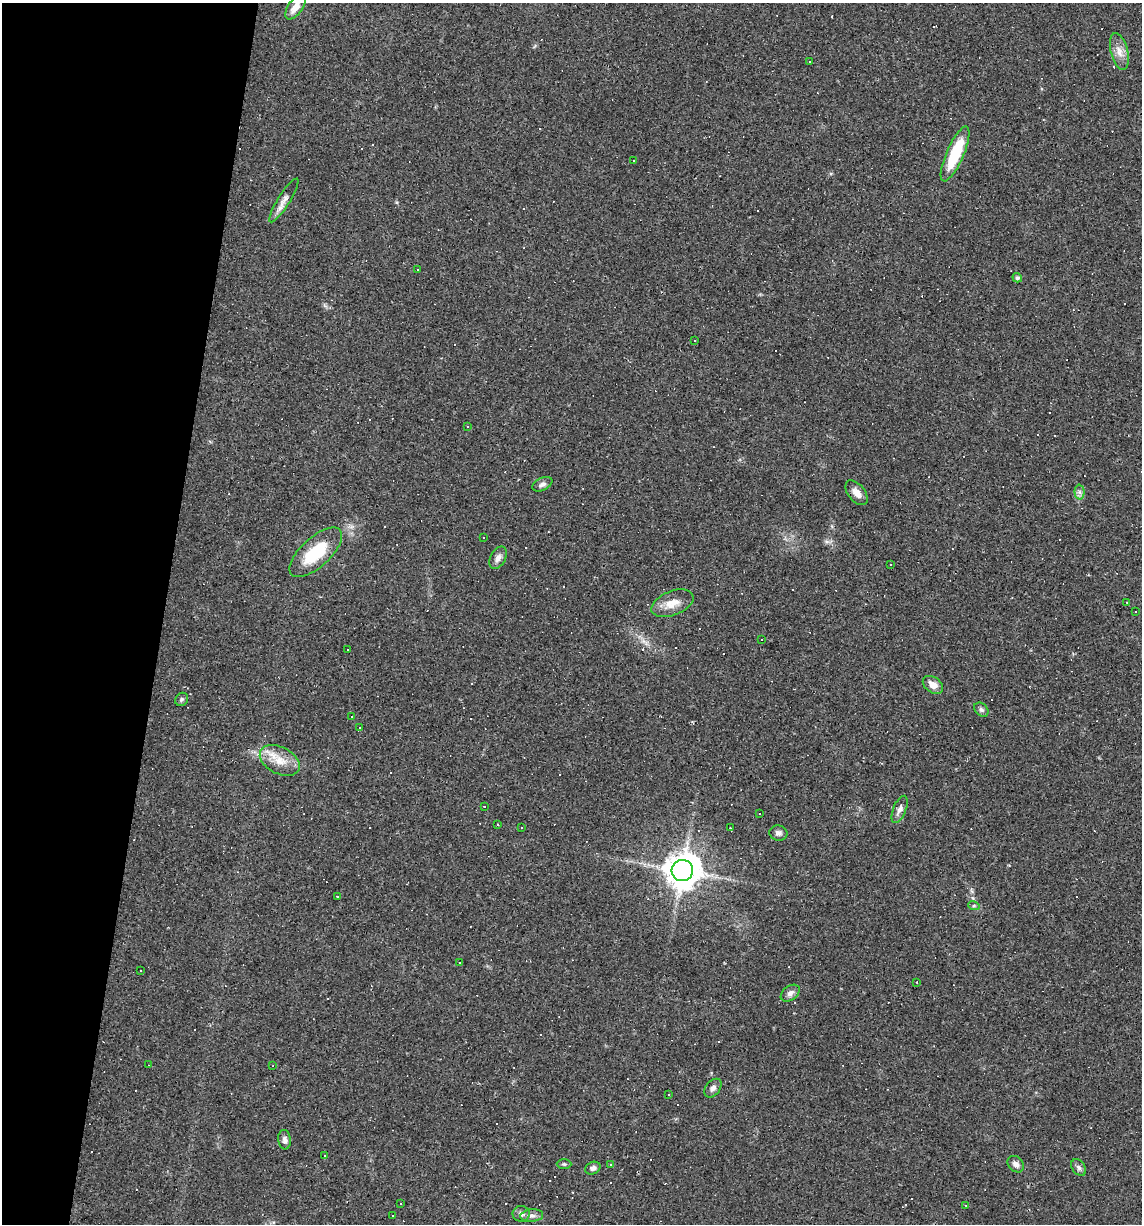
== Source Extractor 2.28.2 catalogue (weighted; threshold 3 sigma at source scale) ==
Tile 9 of 4 x 4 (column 1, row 3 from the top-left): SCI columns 114-1253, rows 1223-2444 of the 4907 x 4887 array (HDU 1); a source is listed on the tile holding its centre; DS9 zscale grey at full resolution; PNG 1144 x 1226 px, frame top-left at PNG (2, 3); each listed source drawn as its Kron ellipse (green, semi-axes under 4 px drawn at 4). Shown black and unused: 14% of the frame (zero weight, under 2 of 3 exposures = <1% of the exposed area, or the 3 px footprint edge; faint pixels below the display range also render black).
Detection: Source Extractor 2.28.2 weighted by HDU 2 'WHT'; one run over the whole footprint, this tile lists its part. Background 0.0627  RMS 0.0068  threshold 0.0305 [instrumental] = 3 sigma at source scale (4.5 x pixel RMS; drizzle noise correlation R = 1.50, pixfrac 1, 0.05/0.05 arcsec/px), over >= 5 px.
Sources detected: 110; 52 cosmic-ray / hot-pixel residue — neither listed nor drawn; the other 58 listed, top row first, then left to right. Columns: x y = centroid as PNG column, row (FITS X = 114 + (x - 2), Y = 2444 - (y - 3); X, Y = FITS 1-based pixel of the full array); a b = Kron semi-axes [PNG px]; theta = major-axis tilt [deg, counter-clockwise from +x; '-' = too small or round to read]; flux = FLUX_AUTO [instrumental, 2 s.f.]
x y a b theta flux
295 7 15 7 55 6.4
1119 51 19 8 -76 6.1
810 61 3 3 - 5.7
955 154 29 8 66 30
634 161 3 3 - 3.7
284 200 25 6 58 4.8
417 270 3 2 - 0.75
1017 278 5 4 - 1.3
695 340 2 2 - 0.6
467 427 3 2 - 0.76
542 484 11 6 26 2.2
1079 492 7 5 -89 1.9
857 493 14 8 -51 5.1
483 538 3 2 - 0.78
316 552 33 14 43 31
498 558 12 7 62 3.4
891 565 3 3 - 4
1127 602 2 2 - 0.52
672 603 22 12 21 9.1
1135 611 3 2 - 0.77
761 640 3 3 - 2.9
348 649 3 2 - 0.99
933 685 11 7 -35 5.3
182 699 7 6 - 1.3
981 710 8 6 -45 1.8
352 717 3 2 - 0.56
359 728 4 2 - 0.68
280 760 21 13 -27 12
484 807 3 3 - 1.1
900 809 14 6 68 3.4
760 813 3 3 - 2.1
497 825 2 2 - 0.68
522 828 3 2 - 0.9
730 828 3 2 - 0.46
778 833 9 7 -11 2.3
682 871 11 10 - 1400
337 896 3 2 - 0.61
974 906 6 4 -17 0.94
459 963 3 3 - 2.2
140 970 3 3 - 1.3
917 982 3 2 - 0.4
790 993 10 7 36 3.1
149 1065 3 2 - 0.42
273 1066 4 2 - 0.51
713 1088 10 7 51 2.7
668 1095 3 3 - 0.98
284 1140 10 6 -83 2.7
324 1155 3 3 - 4.4
564 1164 7 5 -2 1.2
1016 1164 9 7 -46 3.2
610 1165 3 3 - 0.84
1079 1167 9 6 -52 1.9
593 1168 8 6 25 2.3
401 1204 2 2 - 0.42
966 1206 4 3 - 0.62
521 1214 8 8 - 2.9
393 1216 2 2 - 0.61
532 1216 11 6 6 3
Isophote crosses this tile's border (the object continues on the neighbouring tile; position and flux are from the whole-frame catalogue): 1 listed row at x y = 295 7
Unlisted compact peaks at least as high as the median listed source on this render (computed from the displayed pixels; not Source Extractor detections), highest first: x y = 973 898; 396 202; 831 174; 827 542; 643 641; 325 306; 1009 865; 760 294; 832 526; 1042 89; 740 459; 711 1073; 210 441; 1099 758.